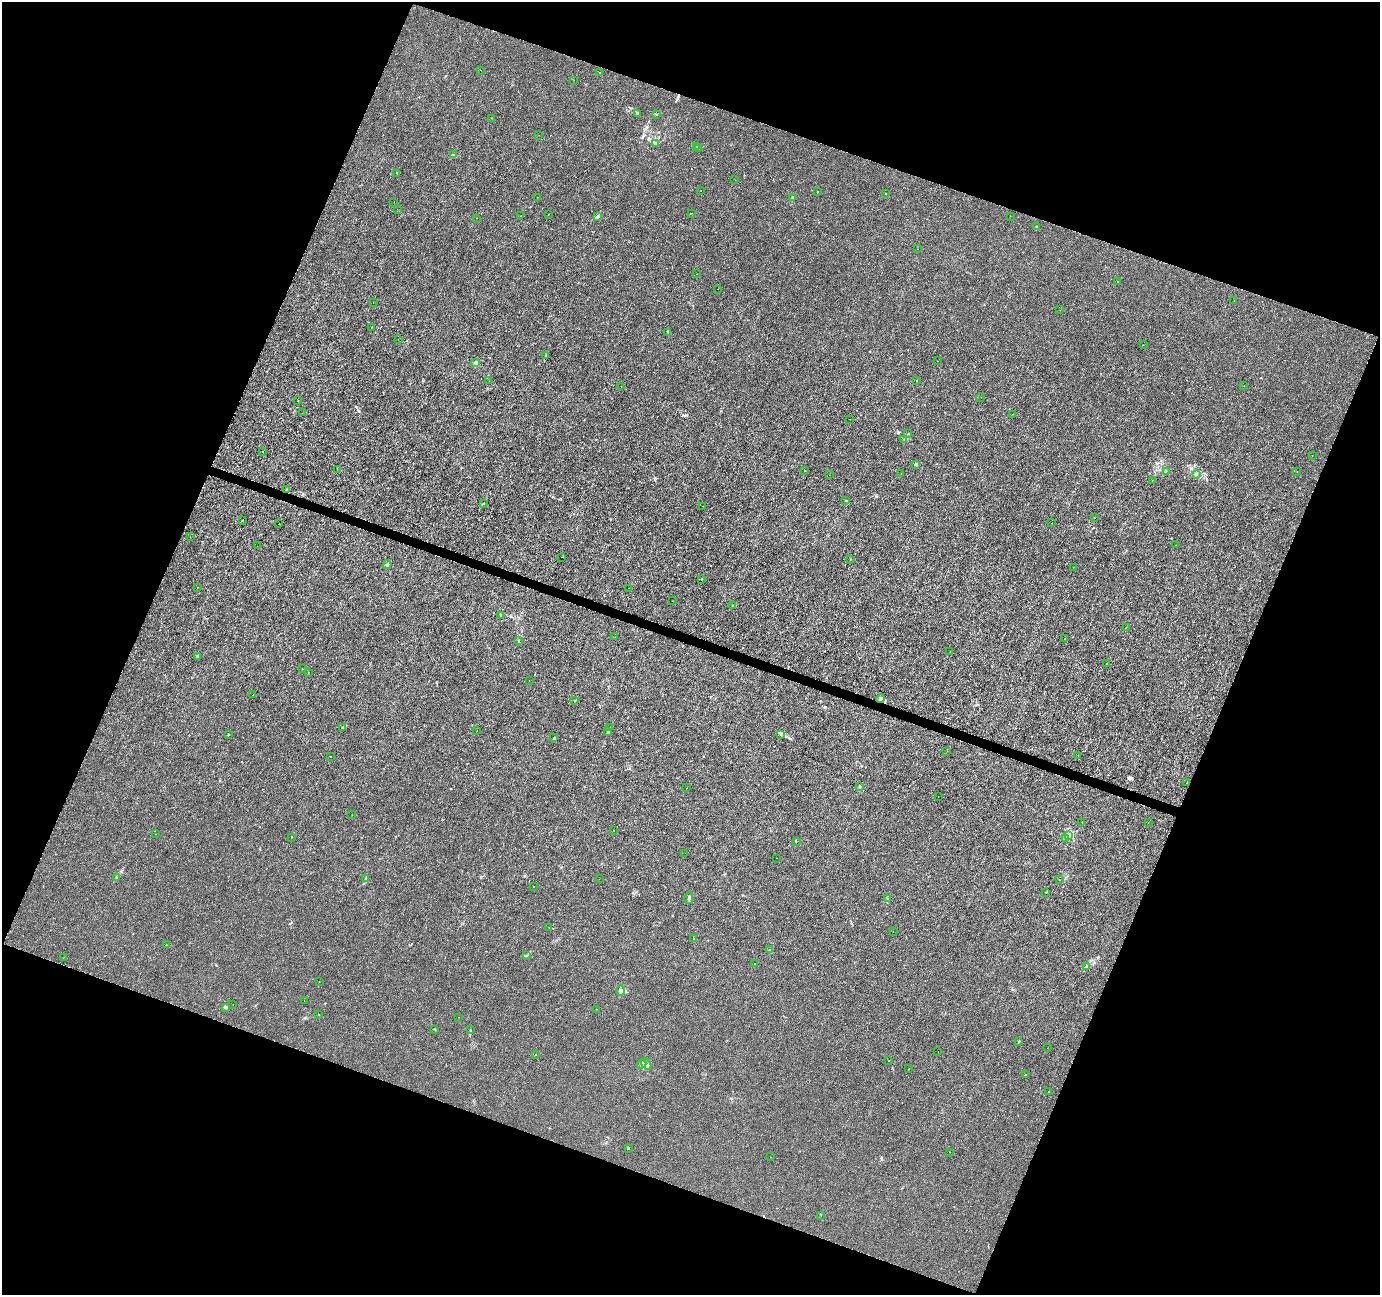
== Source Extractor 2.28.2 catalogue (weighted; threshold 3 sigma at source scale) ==
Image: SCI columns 1-5512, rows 213-5382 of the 5521 x 5659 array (HDU 1 of 3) = the unmasked area's bounding box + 8 px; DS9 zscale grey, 4 x 4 block average (1 PNG px = mean of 4 x 4 image px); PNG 1382 x 1297 px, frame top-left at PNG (2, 2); each listed source drawn as its Kron ellipse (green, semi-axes under 4 px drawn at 4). Shown black and unused: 41% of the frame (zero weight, under 3 of 6 exposures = <1% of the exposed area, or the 3 px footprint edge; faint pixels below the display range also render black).
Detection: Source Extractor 2.28.2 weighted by HDU 2 'WHT'. Background -9.02e-05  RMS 0.0012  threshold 0.00505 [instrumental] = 3 sigma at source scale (4.09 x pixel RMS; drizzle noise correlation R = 1.36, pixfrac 0.8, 0.0396/0.0396 arcsec/px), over >= 5 px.
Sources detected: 170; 3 cosmic-ray / hot-pixel residue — neither listed nor drawn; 3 coinciding with a brighter row at this scale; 1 inside a brighter listed object's ellipse — not listed separately; the other 163 listed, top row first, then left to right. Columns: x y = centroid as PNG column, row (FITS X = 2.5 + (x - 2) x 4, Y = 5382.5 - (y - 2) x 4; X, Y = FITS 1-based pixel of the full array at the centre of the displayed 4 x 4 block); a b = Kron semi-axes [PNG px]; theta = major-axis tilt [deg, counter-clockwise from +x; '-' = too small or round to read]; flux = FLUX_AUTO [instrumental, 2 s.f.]
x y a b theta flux
481 70 2 2 - 0.089
599 72 2 2 - 0.35
574 80 2 2 - 0.1
637 113 3 2 - 0.34
657 115 2 2 - 0.18
491 118 2 2 - 0.12
539 135 2 2 - 0.097
655 144 3 2 - 0.52
696 146 2 2 - 0.47
699 149 2 2 - 0.44
453 155 3 3 - 0.96
397 173 2 2 - 0.32
735 180 2 2 - 0.13
701 190 2 2 - 0.14
818 192 2 2 - 0.28
886 193 2 2 - 0.3
537 197 2 2 - 0.22
792 198 4 2 - 0.77
394 202 2 2 - 0.1
397 209 2 2 - 0.1
692 213 2 2 - 0.47
548 214 2 2 - 0.3
521 216 2 2 - 0.16
1010 216 2 2 - 0.11
597 217 4 3 - 0.95
477 218 2 2 - 0.17
1036 227 2 2 - 0.69
918 249 2 2 - 0.13
697 274 2 2 - 0.37
1117 282 2 2 - 0.13
718 289 2 2 - 0.14
1234 301 2 2 - 0.2
373 302 2 2 - 0.23
1060 310 2 2 - 0.13
372 327 2 2 - 0.16
668 332 2 2 - 0.23
398 339 2 2 - 0.12
1143 345 2 2 - 0.12
546 355 2 2 - 0.21
938 361 2 2 - 0.14
476 362 2 2 - 8.1
489 381 2 2 - 0.11
917 381 2 2 - 0.14
621 386 2 2 - 0.11
1244 386 2 2 - 0.11
981 397 2 2 - 0.11
298 401 2 2 - 0.25
302 413 2 2 - 0.11
1013 414 2 2 - 0.15
850 419 2 2 - 0.2
907 434 2 2 - 0.24
904 439 2 2 - 0.23
262 451 2 2 - 0.16
1312 455 2 2 - 0.33
915 464 3 2 - 0.81
337 469 2 2 - 0.14
804 471 2 2 - 0.21
1166 471 2 2 - 0.37
1297 471 2 2 - 0.65
901 474 2 2 - 0.23
829 475 2 2 - 0.13
1196 475 2 2 - 0.2
1152 480 2 2 - 0.61
286 490 2 2 - 0.37
846 501 2 2 - 0.33
483 503 2 2 - 0.22
703 506 2 2 - 0.13
1095 518 2 2 - 0.12
242 520 2 2 - 0.29
1052 523 2 2 - 0.11
279 524 2 2 - 0.38
190 537 2 2 - 0.19
1175 545 2 2 - 0.11
257 546 2 2 - 0.17
562 557 2 2 - 1.4
850 559 2 2 - 0.17
387 565 4 2 - 0.82
1073 567 2 2 - 0.2
701 580 2 2 - 0.13
197 587 2 2 - 0.16
629 588 2 2 - 0.08
672 601 2 2 - 0.12
732 605 2 2 - 0.24
501 615 2 2 - 0.76
1126 628 2 2 - 0.12
615 637 2 2 - 0.18
1065 639 2 2 - 0.16
518 640 2 2 - 0.37
950 651 2 2 - 0.25
197 656 3 2 - 0.81
1106 663 2 2 - 0.18
302 669 2 2 - 0.91
308 672 2 2 - 0.52
529 681 2 2 - 0.23
253 695 2 2 - 0.12
881 699 4 3 - 2.8
575 700 2 2 - 0.33
343 727 4 2 - 0.76
610 728 2 2 - 0.13
477 731 2 2 - 0.21
607 732 2 2 - 0.36
228 734 2 2 - 0.83
781 734 4 2 - 0.8
554 738 2 2 - 0.22
947 751 2 2 - 0.13
1078 755 2 2 - 0.13
331 757 2 2 - 0.44
1187 783 2 2 - 0.15
859 787 2 2 - 1.1
687 788 2 2 - 0.11
938 797 2 2 - 0.16
352 815 2 2 - 0.098
1082 822 2 2 - 0.13
1148 822 2 2 - 0.14
613 830 2 2 - 0.13
155 834 2 2 - 0.45
1069 836 3 2 - 0.74
292 837 2 2 - 0.31
1066 839 4 2 - 0.91
796 841 2 2 - 0.18
685 853 2 2 - 0.097
777 858 2 2 - 0.18
117 878 2 2 - 0.25
366 878 4 2 - 0.86
599 879 2 2 - 0.081
1060 880 2 2 - 0.13
533 886 2 2 - 0.15
1046 892 2 2 - 0.28
689 898 6 2 78 1.3
887 899 3 2 - 0.31
549 927 2 2 - 0.14
893 932 2 2 - 0.095
694 939 2 2 - 0.24
166 945 2 2 - 0.27
769 950 2 2 - 1.4
527 955 2 2 - 0.32
63 958 2 2 - 0.14
755 964 2 2 - 0.17
1087 966 4 2 - 0.69
319 982 2 2 - 0.11
621 990 5 3 - 1.7
304 1000 2 2 - 0.12
233 1004 2 2 - 0.12
225 1007 3 2 - 2.6
597 1009 2 2 - 0.096
319 1014 2 2 - 0.45
459 1017 2 2 - 0.17
435 1029 2 2 - 0.32
471 1030 2 2 - 0.23
1019 1041 3 2 - 0.72
1047 1048 2 2 - 0.092
938 1051 2 2 - 0.077
535 1055 2 2 - 0.19
889 1060 2 2 - 0.12
642 1064 5 3 - 1.6
646 1064 7 3 -58 2
909 1069 2 2 - 0.74
1025 1075 2 2 - 0.36
1048 1092 2 2 - 0.22
628 1148 2 2 - 0.33
950 1152 2 2 - 0.3
771 1157 2 2 - 0.13
821 1215 2 2 - 0.18
Diffuse or blended objects may show on this block-average render without a row.